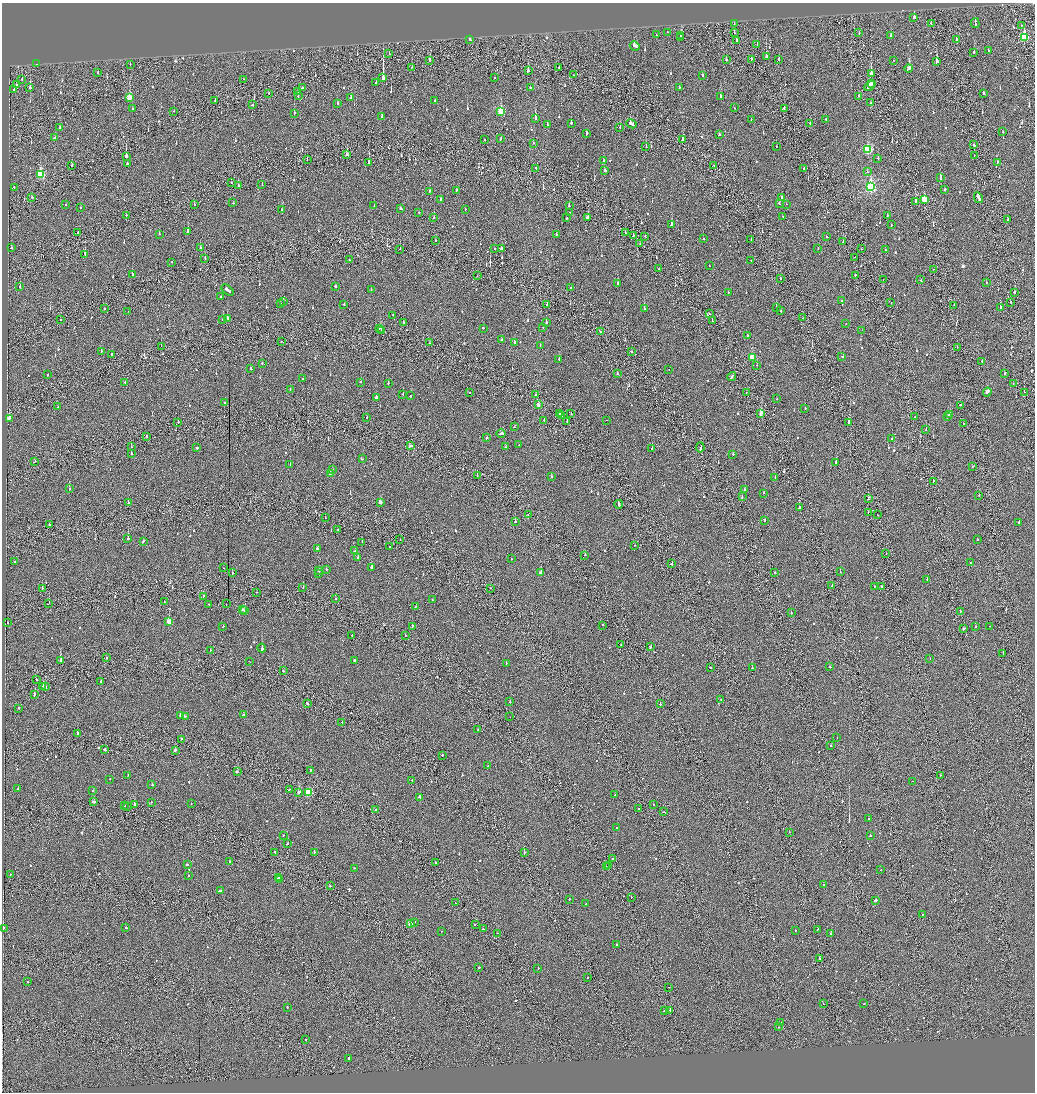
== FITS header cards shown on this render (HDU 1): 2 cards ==
NAXIS1  =                 2065
NAXIS2  =                 2180

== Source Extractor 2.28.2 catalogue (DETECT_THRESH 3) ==
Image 2065 x 2180 px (HDU 1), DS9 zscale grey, zoomed out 1/2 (1 PNG px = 2 x 2 image px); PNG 1037 x 1094 px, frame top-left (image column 1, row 2179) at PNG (2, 3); each listed source drawn as its Kron ellipse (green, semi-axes under 4 px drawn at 4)
Background -0.123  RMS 0.1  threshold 0.307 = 3 sigma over >= 5 px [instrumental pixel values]
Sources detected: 924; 44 cannot appear on this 1/2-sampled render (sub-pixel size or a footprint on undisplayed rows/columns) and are neither listed nor drawn; of the other 880, the 500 brightest by FLUX_AUTO listed and drawn (380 fainter detections omitted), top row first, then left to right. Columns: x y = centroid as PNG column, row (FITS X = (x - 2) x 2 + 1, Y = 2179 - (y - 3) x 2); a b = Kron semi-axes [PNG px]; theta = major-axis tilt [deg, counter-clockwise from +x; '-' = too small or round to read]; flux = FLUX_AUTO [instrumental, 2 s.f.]
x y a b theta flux
914 17 2 2 - 4200
931 23 2 2 - 66
975 23 5 2 - 330
734 24 2 1 - 68
1021 25 2 1 - 63
667 32 2 2 - 82
734 33 2 1 - 63
859 33 2 2 - 72
656 35 2 2 - 85
681 35 3 2 - 170
891 35 3 2 - 88
680 38 2 2 - 110
1024 38 4 3 - 1200
469 39 3 2 - 210
737 40 4 2 - 190
956 40 2 2 - 95
757 44 2 2 - 86
635 46 5 2 - 310
988 51 2 2 - 84
389 53 2 2 - 120
974 53 2 2 - 230
766 57 2 2 - 1200
726 59 2 2 - 230
751 59 2 1 - 100
779 59 2 2 - 520
430 60 3 2 - 120
893 60 2 2 - 62
937 62 4 2 - 480
36 64 2 1 - 81
130 64 2 1 - 59
412 67 2 2 - 80
559 68 2 1 - 83
909 68 4 2 - 1800
528 71 3 2 - 130
98 73 2 2 - 78
871 74 4 2 - 2200
573 75 2 2 - 78
702 75 2 2 - 500
383 78 3 2 - 6500
494 78 2 1 - 84
22 79 3 2 - 95
244 79 2 1 - 68
376 83 2 2 - 120
872 84 3 2 - 180
16 85 2 2 - 130
870 86 6 2 46 480
30 88 3 2 - 350
302 88 2 2 - 210
530 88 2 2 - 110
680 88 2 2 - 67
14 89 3 2 - 140
298 92 2 2 - 330
269 93 2 2 - 93
984 93 3 2 - 130
298 96 2 2 - 90
859 96 2 2 - 140
129 97 4 3 - 360
351 97 2 2 - 110
720 97 2 2 - 400
215 101 2 1 - 70
435 101 2 2 - 130
871 102 2 2 - 150
337 103 2 2 - 240
252 105 2 2 - 710
734 108 2 2 - 78
132 109 2 2 - 64
784 109 3 2 - 100
174 111 2 2 - 76
501 112 4 3 - 730
294 113 2 2 - 80
382 116 2 2 - 130
535 118 3 2 - 470
751 119 2 2 - 77
826 119 2 1 - 150
571 123 2 2 - 130
810 123 2 2 - 65
631 124 5 2 - 270
547 125 3 2 - 89
620 127 2 1 - 100
59 128 2 2 - 380
1003 132 2 2 - 210
586 134 3 2 - 170
719 135 2 2 - 64
55 137 4 2 - 500
500 138 3 2 - 160
683 139 2 2 - 210
485 140 2 2 - 68
533 143 2 2 - 99
973 145 3 2 - 120
776 146 2 1 - 64
646 147 2 2 - 200
868 150 4 3 - 1200
346 155 3 2 - 200
974 155 2 1 - 68
126 156 3 2 - 640
878 158 2 2 - 60
307 159 2 1 - 61
603 161 2 2 - 61
369 162 3 2 - 850
997 162 2 2 - 86
127 164 2 2 - 210
72 165 2 2 - 140
714 166 2 2 - 59
536 168 2 1 - 95
804 168 2 2 - 58
605 170 3 2 - 69
867 172 2 2 - 88
40 175 4 3 - 1100
940 178 4 2 - 1300
231 182 2 1 - 68
262 184 2 1 - 70
238 186 2 2 - 180
14 187 2 2 - 100
870 187 4 3 - 2800
945 189 2 2 - 57
457 190 3 2 - 120
429 191 2 2 - 63
32 197 2 2 - 150
782 198 2 2 - 120
978 198 6 2 -61 450
924 199 3 3 - 580
440 200 4 2 - 190
915 201 3 2 - 200
233 203 2 1 - 97
779 203 2 2 - 73
786 204 2 2 - 62
66 205 2 2 - 65
194 205 2 2 - 96
374 205 2 1 - 65
569 206 2 2 - 130
80 208 2 2 - 57
282 209 2 2 - 110
401 209 3 2 - 240
465 209 2 2 - 70
419 212 2 2 - 61
569 212 2 1 - 79
127 215 2 1 - 190
887 215 2 2 - 89
434 217 2 2 - 65
588 217 3 2 - 260
783 217 2 2 - 120
567 218 2 2 - 300
1008 220 2 2 - 170
672 225 2 2 - 380
891 225 2 2 - 66
188 231 2 2 - 280
78 232 2 2 - 97
625 232 2 2 - 68
159 234 2 2 - 110
556 234 2 2 - 75
633 236 3 2 - 370
645 236 2 1 - 90
826 237 2 2 - 210
703 238 2 2 - 95
436 240 2 2 - 79
751 240 2 1 - 81
843 242 2 1 - 80
640 244 2 1 - 65
11 248 2 2 - 90
200 248 2 1 - 93
494 248 2 2 - 120
501 248 2 2 - 730
818 248 2 2 - 89
400 249 2 1 - 65
861 249 2 1 - 83
885 250 2 2 - 62
85 254 2 1 - 120
855 257 2 1 - 100
205 259 2 2 - 77
349 260 2 1 - 80
751 260 2 2 - 110
172 262 2 2 - 66
709 266 2 2 - 73
659 269 2 2 - 110
933 269 2 2 - 72
132 275 3 2 - 290
855 275 2 2 - 140
477 276 2 1 - 64
780 278 2 2 - 72
883 279 2 1 - 71
921 280 2 2 - 83
617 283 2 2 - 130
986 283 2 2 - 61
335 286 2 2 - 560
20 287 2 2 - 230
570 287 2 2 - 100
227 290 7 2 -39 430
371 290 2 2 - 73
728 292 2 2 - 220
1015 292 2 2 - 160
221 296 2 2 - 290
841 300 2 1 - 89
283 302 2 2 - 100
891 302 2 2 - 90
1010 302 2 2 - 100
280 304 2 2 - 110
344 304 2 2 - 130
547 304 3 2 - 140
954 305 2 2 - 86
776 308 2 2 - 600
1000 308 2 2 - 320
105 309 2 2 - 75
644 309 2 2 - 400
780 310 3 2 - 150
128 312 2 2 - 59
709 314 2 1 - 66
393 315 2 1 - 84
227 318 2 2 - 120
803 318 2 1 - 79
60 319 2 2 - 75
223 319 2 2 - 99
712 321 2 1 - 79
403 322 2 2 - 81
546 322 2 2 - 830
846 323 2 2 - 75
543 327 2 1 - 74
380 328 2 2 - 170
483 328 2 2 - 81
862 330 2 1 - 150
382 331 2 1 - 100
601 332 2 2 - 280
747 335 2 2 - 100
502 340 2 2 - 140
281 341 2 1 - 140
514 342 3 2 - 150
430 343 2 2 - 81
540 345 2 2 - 81
161 346 2 1 - 250
957 347 2 1 - 58
101 351 2 2 - 85
632 352 2 2 - 63
112 354 2 2 - 79
752 357 3 3 - 450
842 357 2 2 - 95
559 359 2 2 - 140
982 362 2 2 - 69
262 364 2 2 - 110
757 365 2 1 - 89
251 368 2 2 - 110
669 369 2 1 - 59
1004 373 2 2 - 99
617 374 2 2 - 120
48 375 2 2 - 250
732 377 5 2 - 270
302 378 2 2 - 95
125 382 2 1 - 100
361 382 2 2 - 310
388 383 2 2 - 110
1013 384 2 2 - 71
290 389 2 2 - 59
746 392 2 1 - 110
987 392 4 2 - 260
1024 392 2 1 - 150
469 393 2 1 - 66
403 394 2 2 - 100
535 394 2 1 - 85
410 396 2 2 - 140
376 398 2 2 - 170
777 399 2 2 - 120
224 403 2 2 - 100
538 405 3 2 - 180
960 405 2 2 - 68
58 407 2 2 - 180
805 408 2 2 - 130
559 414 3 2 - 180
571 414 2 2 - 68
761 414 3 2 - 1100
950 414 3 2 - 160
561 415 4 2 - 410
915 416 2 1 - 130
948 416 3 2 - 170
9 418 2 2 - 550
367 418 2 2 - 76
544 420 2 1 - 60
606 420 2 1 - 72
567 421 2 2 - 77
848 422 4 1 - 450
178 423 2 1 - 77
963 423 2 1 - 74
514 427 2 2 - 64
926 430 2 1 - 360
501 433 4 2 - 220
147 436 2 2 - 150
487 438 2 2 - 170
892 438 2 2 - 62
519 445 2 2 - 87
411 446 4 2 - 250
131 447 2 2 - 74
505 447 2 2 - 94
700 447 5 1 - 310
197 448 2 2 - 260
652 449 2 2 - 1000
131 454 2 2 - 570
733 454 2 2 - 240
362 459 3 2 - 76
34 461 3 2 - 88
836 462 4 2 - 400
290 464 2 2 - 140
972 467 2 1 - 120
333 469 2 2 - 95
330 474 3 3 - 170
477 475 2 1 - 100
552 477 2 2 - 110
775 477 2 2 - 79
933 481 2 1 - 61
69 489 2 2 - 220
745 490 2 2 - 380
764 493 2 2 - 130
979 496 2 2 - 68
742 497 3 2 - 270
868 499 2 2 - 250
380 502 3 2 - 480
128 503 2 2 - 280
619 504 4 2 - 290
799 508 2 2 - 210
868 512 2 2 - 62
528 515 2 1 - 59
877 515 2 2 - 73
325 518 2 2 - 85
765 520 2 2 - 180
515 522 2 2 - 230
1019 523 2 2 - 80
49 524 2 2 - 94
338 530 2 1 - 71
128 539 2 2 - 440
400 540 2 1 - 71
977 540 2 2 - 130
143 541 3 2 - 160
362 542 2 2 - 63
635 545 2 2 - 66
389 547 2 2 - 120
317 548 2 2 - 230
354 551 2 2 - 72
886 553 2 1 - 93
585 555 2 2 - 95
358 557 2 2 - 110
511 559 2 2 - 96
15 562 2 2 - 75
970 562 2 2 - 240
672 564 2 2 - 130
371 567 2 2 - 230
224 568 2 1 - 59
326 569 2 2 - 83
319 571 2 2 - 120
840 572 2 1 - 130
232 573 2 2 - 110
319 573 2 1 - 93
541 573 2 2 - 360
774 573 2 2 - 120
927 579 2 2 - 120
832 586 2 1 - 340
874 586 2 2 - 59
303 587 2 2 - 65
882 587 3 2 - 210
42 588 2 2 - 120
491 588 2 1 - 85
256 592 2 2 - 66
203 596 2 2 - 90
336 599 2 2 - 96
432 600 2 2 - 70
164 602 2 1 - 61
49 603 2 2 - 73
209 604 2 2 - 79
226 604 2 2 - 78
415 606 2 2 - 98
242 610 3 2 - 220
245 610 2 2 - 210
960 611 2 2 - 100
791 613 2 2 - 220
169 622 3 3 - 350
7 623 2 1 - 84
603 625 2 2 - 290
223 626 2 2 - 120
412 626 2 2 - 72
990 626 2 1 - 64
976 627 2 2 - 180
964 629 2 2 - 210
352 635 2 1 - 58
405 635 2 2 - 85
621 645 2 1 - 64
650 647 3 2 - 240
262 648 4 2 - 1300
210 650 2 2 - 72
1003 654 2 2 - 210
106 658 2 2 - 88
930 658 2 2 - 67
355 660 2 2 - 680
60 661 2 2 - 1500
250 662 2 1 - 59
506 663 2 2 - 93
710 667 3 2 - 170
830 667 2 2 - 110
752 668 2 2 - 270
283 671 2 2 - 96
36 680 2 1 - 340
101 682 4 2 - 580
43 686 3 2 - 370
45 687 3 1 - 240
34 694 3 2 - 200
721 699 2 1 - 100
510 702 2 2 - 180
307 703 3 2 - 180
660 704 2 2 - 170
18 708 2 2 - 84
180 715 2 2 - 560
243 715 2 2 - 460
185 716 2 2 - 120
510 717 2 1 - 330
342 722 2 1 - 100
478 730 2 2 - 66
77 733 2 2 - 320
837 737 2 2 - 110
181 739 2 2 - 130
831 745 2 1 - 190
105 750 3 2 - 200
175 750 2 2 - 140
442 755 2 2 - 100
487 766 2 1 - 120
310 770 2 2 - 110
237 772 3 2 - 130
128 775 2 2 - 88
941 775 2 2 - 66
110 779 2 2 - 70
412 780 2 2 - 87
913 781 2 1 - 220
152 785 2 2 - 89
18 788 2 2 - 66
289 790 2 2 - 160
93 791 2 2 - 130
299 792 3 2 - 200
309 792 3 3 - 940
615 795 2 1 - 64
420 797 3 2 - 380
93 802 3 2 - 180
152 802 2 2 - 60
191 803 2 2 - 89
134 804 3 2 - 160
653 804 2 2 - 62
124 806 2 1 - 79
128 806 2 2 - 74
639 808 2 2 - 92
376 810 2 1 - 240
664 812 2 2 - 93
869 819 2 2 - 93
617 828 2 2 - 71
789 832 2 1 - 58
284 835 2 1 - 88
870 836 2 2 - 250
287 844 2 2 - 150
275 852 3 1 - 180
315 852 2 2 - 130
524 852 2 2 - 97
613 859 2 2 - 290
229 861 2 2 - 86
435 863 2 2 - 120
187 865 3 2 - 180
609 866 2 1 - 290
607 867 2 2 - 290
354 868 2 2 - 99
881 870 2 2 - 74
10 874 2 1 - 77
188 876 2 2 - 93
278 878 3 2 - 130
280 880 2 1 - 67
823 884 2 1 - 97
330 886 2 2 - 90
220 891 3 2 - 950
631 897 2 2 - 63
569 900 2 1 - 57
875 900 2 2 - 610
455 903 2 2 - 160
586 904 2 2 - 67
922 914 2 2 - 92
415 922 2 2 - 61
410 924 3 3 - 190
475 924 2 1 - 74
3 928 2 2 - 480
126 928 2 2 - 99
483 929 2 2 - 78
795 930 2 2 - 86
817 930 3 1 - 110
441 931 2 1 - 87
497 933 2 2 - 65
831 934 2 2 - 850
616 945 2 2 - 650
819 958 2 2 - 690
478 968 3 2 - 170
538 968 2 1 - 68
587 977 2 1 - 120
27 982 2 2 - 63
669 987 2 1 - 70
823 1004 2 1 - 86
864 1004 2 2 - 110
287 1007 2 2 - 120
670 1010 2 1 - 460
664 1011 3 1 - 150
781 1022 2 2 - 240
779 1027 2 1 - 87
305 1039 2 2 - 61
349 1058 3 2 - 230
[380 fainter detections neither listed nor drawn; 44 sub-pixel or undisplayed-footprint detections neither listed nor drawn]